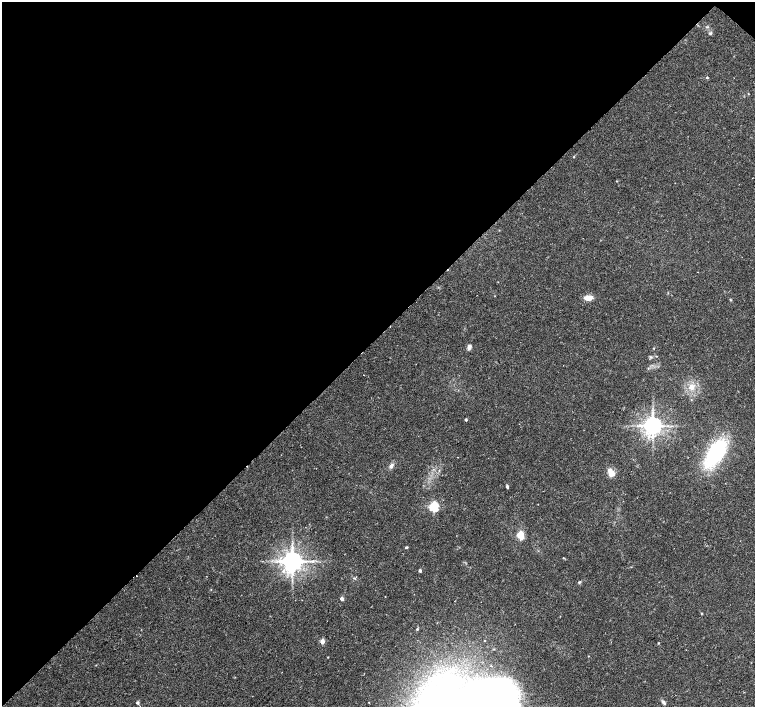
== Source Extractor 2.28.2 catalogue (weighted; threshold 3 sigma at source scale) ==
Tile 2 of 4 x 4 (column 2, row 1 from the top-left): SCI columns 1506-3010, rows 4391-5799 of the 6026 x 6026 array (HDU 1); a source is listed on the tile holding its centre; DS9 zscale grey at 2 x 2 block average (1 PNG px = mean of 2 x 2 image px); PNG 757 x 709 px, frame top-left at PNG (2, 2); no overlay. Shown black and unused: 48% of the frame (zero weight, under 2 of 3 exposures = <1% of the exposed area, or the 3 px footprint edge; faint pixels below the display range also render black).
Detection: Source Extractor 2.28.2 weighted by HDU 2 'WHT'; one run over the whole footprint, this tile lists its part. Background 0.0334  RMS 0.0036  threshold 0.0161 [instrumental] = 3 sigma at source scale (4.5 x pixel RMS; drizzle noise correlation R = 1.50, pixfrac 1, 0.0396/0.0396 arcsec/px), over >= 5 px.
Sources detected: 40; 2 inside a brighter object's white glare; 2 cosmic-ray / hot-pixel residue — not listed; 1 inside a brighter listed object's ellipse — not listed separately; the other 35 listed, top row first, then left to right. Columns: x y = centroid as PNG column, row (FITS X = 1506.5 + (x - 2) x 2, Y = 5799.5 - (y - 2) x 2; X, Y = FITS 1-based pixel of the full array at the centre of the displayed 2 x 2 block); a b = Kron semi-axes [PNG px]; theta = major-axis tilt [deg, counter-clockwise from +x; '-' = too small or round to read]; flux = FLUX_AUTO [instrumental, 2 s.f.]
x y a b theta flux
707 27 4 2 - 0.57
710 33 4 3 - 1.1
707 77 3 3 - 0.8
748 94 3 2 - 0.47
574 157 2 2 - 0.56
616 181 2 2 - 0.39
589 298 8 4 6 9.2
469 348 6 5 - 2.2
656 356 3 2 - 0.39
363 375 2 2 - 0.7
691 387 8 7 - 6.8
466 420 3 2 - 1.2
653 426 5 4 - 670
715 453 25 12 57 83
391 466 6 4 57 2.5
611 474 10 7 27 5.1
507 486 5 3 - 1.3
434 506 4 3 - 90
520 535 3 3 - 44
406 547 3 3 - 0.86
292 561 5 5 - 870
420 571 3 3 - 1.9
354 578 4 2 - 0.78
579 582 4 3 - 0.96
342 599 3 2 - 5.4
701 613 3 2 - 0.48
417 629 3 3 - 1.1
322 641 3 2 - 12
485 641 2 2 - 1
658 643 3 2 - 0.51
328 657 3 2 - 0.36
369 702 2 2 - 0.49
664 702 6 3 -49 2
137 703 3 3 - 1.9
491 705 57 49 5 400
Isophote crosses this tile's border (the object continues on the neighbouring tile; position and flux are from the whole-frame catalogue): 1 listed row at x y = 491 705
Diffuse or blended objects may show on this block-average render without a row.